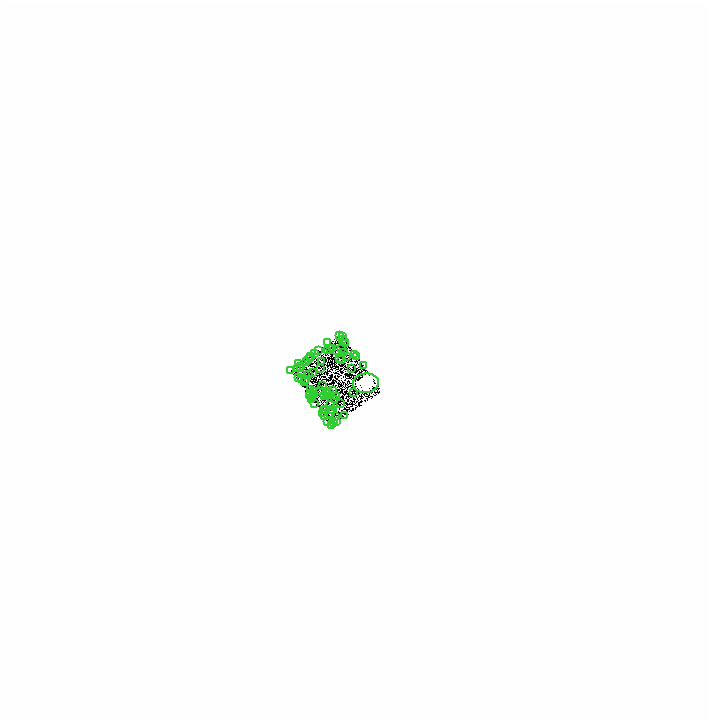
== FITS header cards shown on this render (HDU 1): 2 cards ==
NAXIS1  =                 1412
NAXIS2  =                 1440

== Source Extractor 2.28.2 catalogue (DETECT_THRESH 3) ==
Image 1412 x 1440 px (HDU 1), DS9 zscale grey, zoomed out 1/2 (1 PNG px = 2 x 2 image px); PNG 710 x 724 px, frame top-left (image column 1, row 1439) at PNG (0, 0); each listed source drawn as its Kron ellipse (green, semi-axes under 4 px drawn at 4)
Background 0.101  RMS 1.6e-05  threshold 4.69e-05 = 3 sigma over >= 5 px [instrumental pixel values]
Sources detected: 250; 176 cannot appear on this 1/2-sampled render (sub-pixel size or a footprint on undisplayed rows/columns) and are neither listed nor drawn; the other 74 listed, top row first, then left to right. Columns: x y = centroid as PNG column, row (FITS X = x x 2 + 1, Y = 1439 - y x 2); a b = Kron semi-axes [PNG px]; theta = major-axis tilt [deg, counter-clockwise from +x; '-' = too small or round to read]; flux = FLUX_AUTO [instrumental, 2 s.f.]
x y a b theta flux
337 333 3 2 - 3.1
340 333 3 2 - 3.4
340 337 2 2 - 0.78
342 338 2 1 - 0.51
326 340 2 1 - 0.44
344 341 2 2 - 0.95
330 345 2 1 - 0.4
340 346 2 1 - 0.059
317 347 4 2 - 1.5
326 347 3 1 - 0.13
328 347 3 1 - 0.8
334 348 2 1 - 0.58
312 350 3 2 - 1.2
342 350 2 1 - 0.18
353 352 4 2 - 0.31
308 353 3 1 - 0.46
344 354 3 1 - 0.26
355 354 2 1 - 1.1
308 355 2 1 - 0.7
306 356 2 1 - 0.56
337 356 3 1 - 1
340 356 3 1 - 0.015
304 359 2 1 - 0.38
319 359 2 1 - 0.43
297 361 2 1 - 0.85
299 363 2 1 - 0.061
361 363 2 1 - 0.55
295 365 3 1 - 0.33
298 366 2 1 - 1
318 366 2 1 - 0.56
350 366 2 1 - 0.48
289 367 3 2 - 4.2
310 370 3 2 - 1.6
300 371 3 1 - 1.1
306 371 2 2 - 0.73
297 374 3 1 - 1.1
299 376 2 1 - 0.54
303 376 2 1 - 1.2
302 378 2 1 - 0.19
364 380 13 9 9 11000
320 383 3 1 - 0.19
309 387 2 1 - 0.42
330 387 2 1 - 0.43
311 388 2 1 - 0.17
318 388 2 1 - 0.16
325 388 2 1 - 1.3
351 389 2 1 - 0.14
309 390 2 1 - 0.036
327 390 2 1 - 0.79
312 391 2 1 - 0.56
325 391 2 1 - 0.091
308 393 3 1 - 0.82
323 393 2 1 - 0.58
311 394 2 1 - 0.88
325 394 2 1 - 0.98
335 394 2 1 - 0.38
309 396 2 1 - 0.66
333 397 2 1 - 0.35
338 400 2 1 - 0.81
313 401 3 2 - 2.4
328 402 2 1 - 1.8
323 406 2 1 - 0.39
331 406 2 1 - 1.1
322 408 3 1 - 0.057
329 408 3 1 - 0.25
329 410 3 1 - 0.14
320 411 3 1 - 0.51
333 413 2 1 - 0.28
342 413 4 1 - 2.5
322 414 2 1 - 0.83
334 418 3 2 - 3.2
326 419 2 1 - 0.067
332 420 4 2 - 2.3
329 421 3 1 - 0.7
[176 sub-pixel or undisplayed-footprint detections neither listed nor drawn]